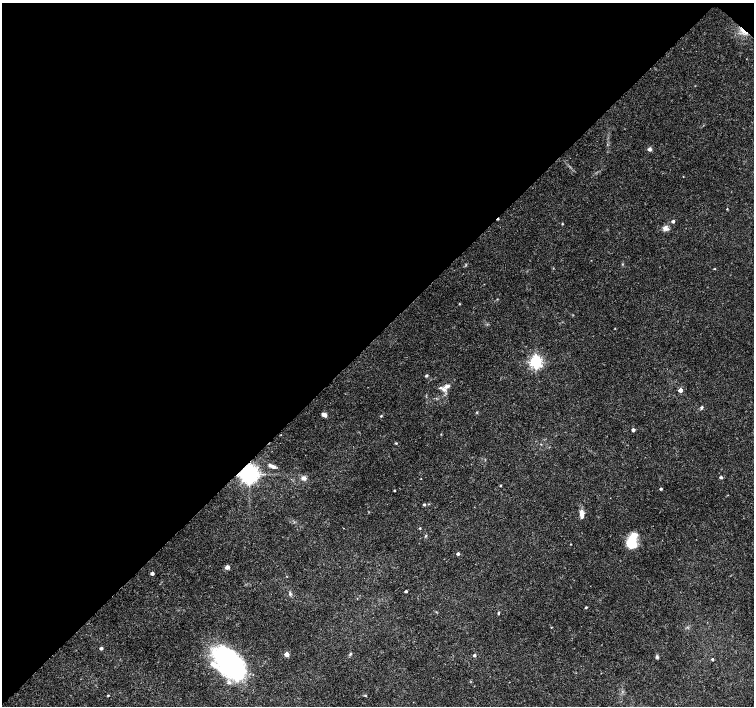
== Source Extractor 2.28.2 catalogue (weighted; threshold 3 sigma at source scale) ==
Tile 2 of 4 x 4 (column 2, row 1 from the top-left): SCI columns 1511-3014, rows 4389-5796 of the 6030 x 6030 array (HDU 1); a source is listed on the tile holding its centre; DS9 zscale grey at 2 x 2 block average (1 PNG px = mean of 2 x 2 image px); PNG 756 x 708 px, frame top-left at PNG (2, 3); no overlay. Shown black and unused: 48% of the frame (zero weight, under 3 of 4 exposures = <1% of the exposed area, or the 3 px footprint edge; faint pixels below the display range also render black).
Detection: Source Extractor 2.28.2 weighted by HDU 2 'WHT'; one run over the whole footprint, this tile lists its part. Background 0.0237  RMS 0.0019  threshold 0.00866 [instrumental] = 3 sigma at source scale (4.5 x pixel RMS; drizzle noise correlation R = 1.50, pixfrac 1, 0.0396/0.0396 arcsec/px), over >= 5 px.
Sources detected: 55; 1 cosmic-ray / hot-pixel residue — not listed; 3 inside a brighter listed object's ellipse — not listed separately; the other 51 listed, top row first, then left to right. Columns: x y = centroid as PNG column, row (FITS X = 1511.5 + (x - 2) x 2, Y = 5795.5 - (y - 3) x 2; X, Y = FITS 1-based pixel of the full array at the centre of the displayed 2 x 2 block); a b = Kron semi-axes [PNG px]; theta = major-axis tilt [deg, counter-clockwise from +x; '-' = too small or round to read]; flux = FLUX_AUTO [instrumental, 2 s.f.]
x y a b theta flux
742 30 9 5 -60 2.9
649 149 5 4 - 1.2
683 177 3 2 - 0.2
727 209 2 2 - 0.36
673 221 3 3 - 1.1
562 224 2 2 - 0.36
665 228 8 7 - 1.9
715 269 3 2 - 0.29
459 304 3 2 - 0.31
536 362 4 4 - 100
426 375 3 2 - 0.86
446 386 8 4 21 1.8
680 390 3 3 - 4.2
702 407 4 3 - 0.72
324 415 6 4 -31 1.7
381 416 3 2 - 0.47
633 430 3 2 - 1.7
281 435 2 2 - 0.18
396 443 2 2 - 0.5
272 466 10 4 -25 1.9
249 474 5 5 - 330
721 477 3 3 - 1.2
304 478 6 4 -16 2
421 478 3 2 - 0.17
500 486 2 2 - 0.46
661 489 2 2 - 0.76
394 490 2 2 - 0.5
424 505 3 3 - 0.67
581 514 10 5 -86 3
344 528 2 2 - 0.14
420 528 3 2 - 0.45
425 536 3 2 - 0.36
632 541 17 9 76 11
571 544 2 2 - 0.28
458 553 3 2 - 1.4
227 567 6 5 - 1.5
152 573 2 2 - 2
406 591 2 2 - 0.96
290 594 5 4 - 0.79
586 607 2 2 - 0.64
498 613 3 3 - 0.48
551 628 2 2 - 0.17
101 648 3 2 - 1.6
287 654 3 3 - 5.9
350 654 5 2 - 0.48
474 655 2 2 - 1.5
657 657 4 4 - 0.68
712 659 2 2 - 0.7
230 663 34 20 -51 83
108 695 2 2 - 0.44
365 695 3 3 - 0.37
Overlapping masked pixels (flux is a lower limit): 2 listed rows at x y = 742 30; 249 474
Isophote crosses this tile's border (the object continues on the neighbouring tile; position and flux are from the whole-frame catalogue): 1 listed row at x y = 230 663